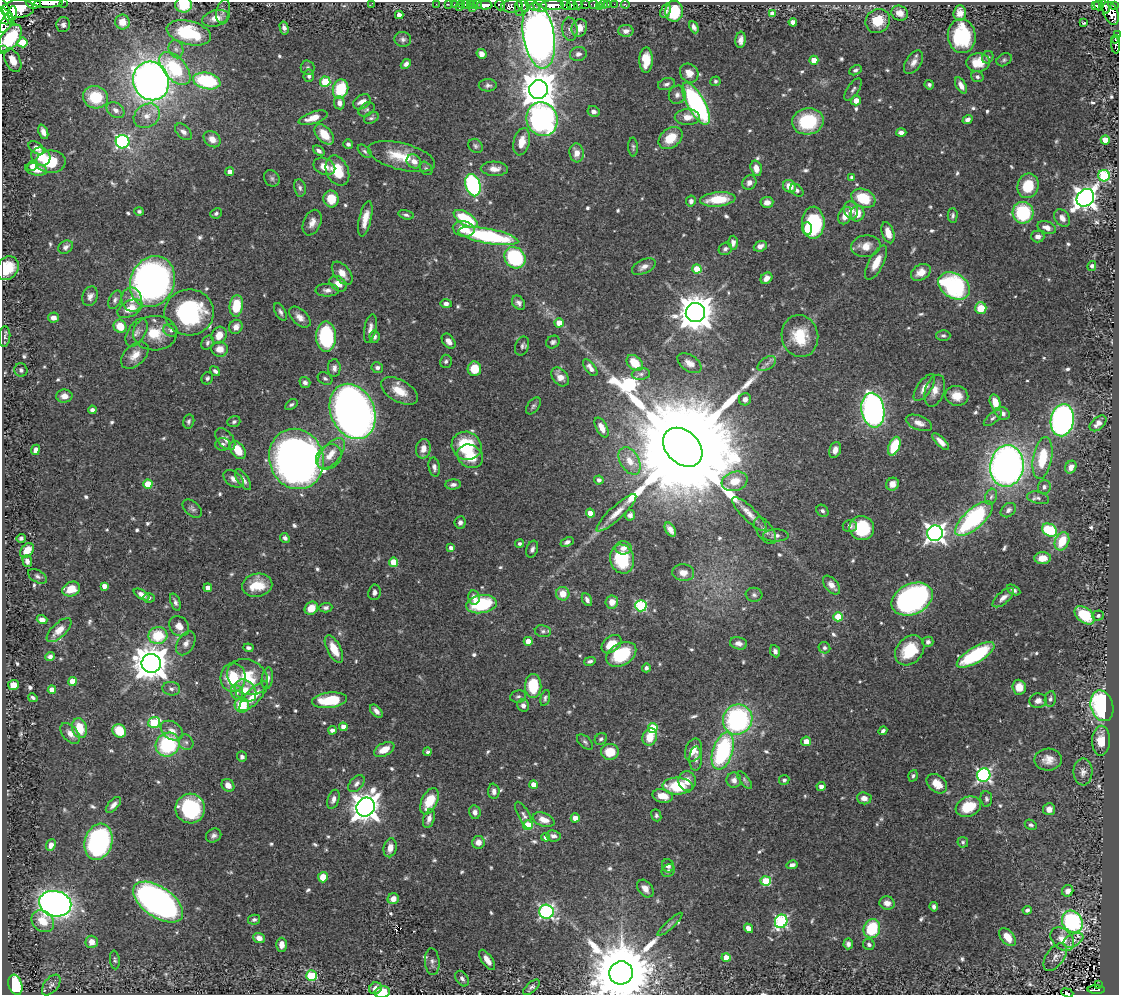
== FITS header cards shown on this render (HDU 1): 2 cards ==
NAXIS1  =                 1117
NAXIS2  =                  993

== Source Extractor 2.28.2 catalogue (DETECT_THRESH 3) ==
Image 1117 x 993 px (HDU 1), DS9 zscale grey, 1 PNG px = 1 image px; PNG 1121 x 997 px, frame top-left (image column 1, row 993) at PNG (2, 2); each listed source drawn as its Kron ellipse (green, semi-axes under 4 px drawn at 4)
Background 0.513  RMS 0.014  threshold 0.0418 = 3 sigma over >= 5 px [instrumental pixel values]
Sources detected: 704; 2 with non-positive FLUX_AUTO (blend fragments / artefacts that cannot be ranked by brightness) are neither listed nor drawn; of the other 702, the 500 brightest by FLUX_AUTO listed and drawn (202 fainter detections omitted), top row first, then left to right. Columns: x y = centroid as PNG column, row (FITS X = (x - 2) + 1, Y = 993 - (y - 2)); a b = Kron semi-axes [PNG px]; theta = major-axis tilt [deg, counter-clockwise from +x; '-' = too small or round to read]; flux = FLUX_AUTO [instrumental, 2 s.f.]
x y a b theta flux
63 2 2 2 - 27
48 3 14 3 2 790
372 3 3 2 - 4.2
34 4 7 5 -5 280
436 4 2 2 - 7.5
448 4 2 2 - 7.4
454 4 3 2 - 8.8
461 4 3 2 - 8.6
465 4 3 2 - 14
470 4 3 2 - 17
477 4 3 2 - 14
585 4 4 3 - 67
594 4 5 3 - 83
604 4 4 4 - 29
608 4 3 2 - 4.5
614 4 2 2 - 5.5
625 4 4 2 - 3.2
184 5 8 8 - 31
473 5 4 3 - 16
485 5 8 4 -2 620
500 5 5 5 - 150
532 5 8 4 -32 270
552 5 12 5 2 1000
566 5 5 3 - 340
572 5 5 4 - 150
578 5 5 3 - 140
1096 5 4 3 - 30
1098 5 5 2 - 2.7
512 6 11 6 2 320
523 6 7 5 -56 210
540 6 7 6 - 450
599 6 3 2 - 8.9
1114 6 4 3 - 85
460 7 3 2 - 17
1105 7 7 3 -73 120
472 8 3 2 - 33
519 8 7 2 -88 97
5 9 18 3 -62 760
18 9 16 9 3 2000
223 11 12 6 77 3.5
665 11 7 5 69 5.1
674 11 10 9 - 40
12 13 7 4 83 620
900 13 8 7 - 7.8
960 13 7 6 - 9
1111 13 12 7 -67 460
772 14 4 4 - 9
399 15 4 4 - 7.9
3 16 10 7 -33 680
216 18 14 8 14 10
878 21 13 11 40 20
122 22 7 7 - 13
793 22 4 4 - 7.6
1084 22 3 3 - 6.2
6 23 11 5 60 320
63 25 7 7 - 3.4
694 27 6 4 -65 3.8
284 28 6 4 -77 4
579 28 9 7 66 10
570 29 12 7 -84 5.4
626 31 8 6 0 4.6
189 33 23 12 -14 66
1117 35 3 3 - 54
539 36 33 15 -81 1300
962 36 17 14 -84 77
10 38 16 8 53 58
403 39 8 7 - 3.3
1115 39 4 2 - 14
741 40 8 5 84 5.3
22 42 5 5 - 34
1116 45 8 4 -87 140
176 49 9 7 -73 3.9
2 50 2 2 - 5.2
481 54 5 4 - 6.1
578 54 8 7 - 4.2
988 57 6 5 - 2.2
13 60 13 7 -65 12
646 60 12 7 90 19
814 60 4 4 - 14
1004 60 8 6 29 2.1
914 62 13 7 57 6.1
978 62 12 9 5 17
406 64 6 4 42 3.6
175 68 20 11 -49 63
308 68 7 7 - 2.3
855 70 6 4 29 2.4
689 73 10 8 -48 11
309 76 6 5 - 3
977 77 6 5 - 2.6
151 81 19 17 -65 830
207 81 14 8 -12 82
715 81 5 5 - 2.2
325 82 5 5 - 47
666 84 9 6 16 2.8
488 85 9 6 1 3.1
929 85 5 4 - 2.1
961 85 9 5 -60 6.2
340 89 10 7 75 41
853 89 13 5 55 3
538 90 9 9 - 2200
677 95 9 8 - 4.3
96 97 12 11 - 39
856 100 5 4 - 7.3
362 102 9 6 34 8.3
339 103 6 5 - 5.9
696 103 23 8 -61 200
366 109 9 6 32 2.4
116 110 10 7 -35 5.2
594 111 6 5 - 4.4
147 116 14 11 36 12
687 117 12 8 1 9.6
313 118 15 6 18 13
371 118 8 5 30 2.1
542 119 17 15 -69 310
968 120 5 4 - 3.7
808 121 16 13 12 60
43 132 7 4 -69 5.9
183 132 10 6 -43 4.5
901 132 5 4 - 4.7
324 134 12 7 -49 19
671 138 13 9 38 23
212 139 9 7 -38 8.2
1105 140 4 4 - 15
122 142 7 6 - 190
522 142 14 8 76 13
348 144 5 4 - 2.7
475 146 8 6 -41 2.5
633 147 9 4 -88 2.1
36 148 9 5 -34 6.9
319 151 6 4 -37 3.2
365 151 8 5 -44 2.5
577 153 9 7 -82 9.5
401 156 34 13 -14 32
41 157 10 9 - 21
414 161 8 6 -40 6.6
51 162 15 11 1 30
33 166 6 4 48 5.8
324 166 11 8 -24 11
426 168 7 5 -48 2.2
756 168 8 5 -75 7.8
36 169 11 6 -12 16
494 169 14 7 -2 7.8
337 171 16 11 -65 29
230 172 4 4 - 5.5
1104 176 6 5 - 110
272 178 9 7 -56 2.7
852 178 4 4 - 4.8
749 182 8 7 - 5
473 185 11 7 -74 170
789 186 7 6 - 12
1028 186 12 10 76 33
300 188 8 6 -80 3.2
797 190 7 5 -40 2.3
863 198 12 9 -22 35
1085 198 9 8 - 750
331 199 8 7 - 20
718 199 18 7 5 31
691 201 5 5 - 3.2
767 202 6 5 - 6.7
851 210 9 7 -72 7.4
139 211 5 4 - 2.1
216 213 6 4 25 2.7
1023 213 11 10 - 71
857 214 8 7 - 12
406 215 8 4 -14 2.4
953 215 7 5 88 2.4
845 216 9 6 65 11
1062 218 10 7 -52 6.7
365 219 18 6 77 12
466 219 13 6 -32 56
312 223 13 8 66 7.3
813 223 16 11 -90 72
1047 227 10 5 -21 6.9
464 229 11 7 -14 16
807 229 6 5 - 12
888 233 11 6 -72 10
488 236 30 7 -10 110
1038 236 7 6 - 4.6
733 243 7 5 88 4.2
760 246 7 5 23 4.9
866 246 15 10 7 12
66 247 8 6 33 3.8
725 249 7 6 - 2.8
515 258 11 10 - 100
876 263 19 7 62 14
1092 266 5 4 - 2.7
644 267 13 7 25 5.8
8 268 12 10 56 23
697 269 4 4 - 23
921 272 10 7 32 10
342 273 13 7 -52 9.3
766 278 6 5 - 6.6
152 281 26 22 68 460
338 284 9 6 -35 8.9
954 286 17 12 -32 130
327 290 12 6 -1 4.8
90 296 10 7 70 4.8
132 299 12 10 -77 8.3
115 300 10 6 66 3.1
519 303 8 6 -51 3.6
446 304 6 4 -1 3.5
236 306 11 6 83 33
981 308 6 5 - 23
130 309 13 7 28 15
189 312 24 23 - 130
280 312 10 5 -61 2.9
695 313 10 9 - 2300
300 317 13 7 -44 7.5
53 318 5 5 - 6
559 323 4 4 - 15
120 326 7 6 - 17
236 327 7 6 - 7.2
370 328 14 6 79 6
171 330 7 6 - 2.7
136 332 15 8 59 5.9
155 333 22 17 3 25
219 335 9 7 63 13
943 335 7 5 -1 2.5
326 336 15 10 -90 87
800 336 21 18 -78 34
5 337 10 5 86 2.5
374 337 6 5 - 3
449 341 8 5 -53 5.2
553 342 7 6 - 2.4
208 343 7 5 55 2.6
522 346 10 6 67 3
220 349 8 7 - 10
135 355 16 10 43 11
446 361 7 6 - 2.6
635 363 9 6 -43 24
689 363 13 8 -34 8.5
767 364 10 6 33 3.9
334 368 9 6 89 4.3
377 368 6 5 - 2.9
590 368 10 5 -52 4.9
474 369 7 6 - 23
21 370 7 6 - 3.5
215 371 5 4 - 2.7
641 374 9 6 7 3.1
560 377 10 7 -51 7.3
207 378 6 5 - 2.4
325 378 8 5 -25 2.4
305 382 5 5 - 3.5
924 388 15 7 55 7.5
399 391 20 11 -29 19
935 391 16 9 73 9.6
64 396 8 6 1 6.8
957 396 11 10 - 13
745 399 6 6 - 5
995 402 8 5 -75 17
291 405 7 4 32 2.1
533 406 10 5 53 2.6
92 410 4 4 - 2.9
873 410 17 11 -81 310
352 411 28 21 -66 740
1003 413 7 6 - 4.6
993 418 11 5 41 2.9
1062 420 16 11 81 360
189 421 7 5 75 2.6
234 422 6 5 - 2.3
919 423 14 7 -21 6.4
1098 423 10 6 41 6.1
602 427 11 5 -62 8.2
225 439 13 7 -51 5.6
941 442 11 4 -46 6.6
223 444 7 6 - 2.8
466 446 15 14 - 51
894 446 10 5 68 39
683 447 22 16 -44 63000
423 449 10 7 80 9.1
35 450 5 4 - 4.6
238 450 10 6 -56 20
835 450 8 5 70 6.1
331 453 18 9 51 13
470 456 13 11 -30 23
329 457 14 11 43 11
1042 458 21 9 80 34
296 459 30 27 -70 870
630 461 15 9 -59 12
1007 466 21 16 82 590
434 467 9 5 -79 3.6
1071 467 6 5 - 6.7
233 479 11 7 -36 5.3
243 480 12 5 -56 4.8
599 480 4 4 - 3.3
735 481 13 9 17 16
148 484 4 4 - 28
892 484 6 6 - 7.8
453 485 8 5 2 3.4
1044 487 7 6 - 2.9
991 497 8 5 71 2.6
1038 498 11 6 -13 3.3
192 509 11 7 -41 3.3
1008 510 8 6 38 3.5
822 511 6 5 - 2.6
590 513 4 4 - 9.8
616 513 26 7 43 12
749 514 23 7 -44 9.6
630 515 5 5 - 3.5
974 519 23 9 42 150
460 522 6 5 - 3.4
850 526 7 6 - 3.9
862 528 12 12 - 45
670 530 8 4 -56 5.8
1049 530 8 6 -29 56
765 531 15 8 -56 4.9
935 533 8 7 - 520
776 535 13 6 1 4.2
21 538 4 4 - 2.2
285 538 5 4 - 2.8
1062 541 9 7 66 22
567 542 7 4 24 3.3
520 543 4 4 - 2.2
451 548 4 4 - 4.7
623 548 8 6 1 5.7
532 549 9 5 70 3.2
27 550 8 6 53 13
1043 558 8 6 3 10
622 559 15 12 -75 50
27 561 6 4 -70 3.8
394 562 4 4 - 30
683 573 11 8 -6 8.9
38 576 10 6 -32 2.9
257 585 15 11 9 26
831 585 11 6 -50 7.2
104 586 4 4 - 7.3
208 588 4 4 - 8.2
71 589 9 7 22 16
1014 590 7 4 -29 2.9
374 592 8 6 80 3.7
142 594 9 4 -31 5.9
563 594 7 6 - 13
754 595 8 7 - 3.1
149 598 6 4 0 2.1
474 598 7 5 -81 5.1
1003 598 13 6 41 6.1
912 599 21 15 26 330
587 600 7 4 -62 3.8
175 602 9 4 -69 3.4
612 602 6 6 - 10
481 604 15 9 9 68
641 606 5 5 - 110
311 608 7 6 - 15
326 608 6 5 - 3
1084 615 11 7 -39 34
1098 615 6 5 - 2.2
838 617 5 4 - 35
42 619 5 4 - 5.8
179 626 11 9 -47 9.1
59 630 16 7 44 11
543 631 8 6 -9 2.8
158 636 9 8 - 35
528 641 4 4 - 12
928 642 5 5 - 3.4
186 643 13 8 60 5.9
738 643 9 6 -13 5
611 644 11 7 38 20
248 648 5 3 - 2.7
824 648 6 5 - 2.5
334 649 15 7 -62 16
910 650 16 13 47 38
775 651 6 5 - 3.3
621 654 16 11 30 52
976 655 21 8 31 82
50 657 5 4 - 3.2
590 661 6 3 14 2.6
151 663 9 9 - 2200
646 668 4 4 - 2.7
233 677 14 12 87 38
247 677 21 17 -28 32
267 678 11 5 82 4.8
72 681 4 4 - 14
13 685 5 5 - 12
533 686 12 8 88 39
1019 687 7 6 - 11
171 689 9 6 -8 4
52 690 4 4 - 12
245 691 12 9 -51 14
237 692 7 6 - 3.2
254 696 19 7 47 19
518 696 8 6 10 2.5
33 698 5 4 - 3.5
545 698 8 4 76 2.3
1050 699 8 5 80 2.5
330 700 17 7 7 42
1038 701 8 7 - 5.5
242 705 7 7 - 34
523 705 6 6 - 4.7
1102 706 16 11 -75 140
376 711 8 4 -48 4.4
738 719 15 14 - 160
154 722 6 5 - 53
343 727 4 4 - 8.1
80 728 10 7 -74 26
653 728 5 5 - 50
332 730 4 4 - 4.2
119 731 7 6 - 27
172 731 12 8 -34 8.3
883 731 4 3 - 3
70 734 12 7 -48 7.5
650 737 9 7 72 18
601 739 6 5 - 2.1
806 741 5 5 - 8.5
1101 741 15 9 89 15
186 742 8 7 - 3.2
585 742 10 5 -41 2.5
168 745 12 11 - 85
384 750 11 6 26 14
693 750 12 8 70 10
723 751 19 10 73 130
428 752 4 4 - 2.1
610 752 9 8 - 23
242 757 5 4 - 3.3
696 759 12 6 87 4.4
1048 760 14 11 2 10
1083 772 13 9 89 6.2
984 775 7 6 - 230
913 776 6 4 72 2.2
734 780 7 7 - 4.9
745 780 10 4 -52 2.2
784 780 5 4 - 2.3
687 781 10 8 -82 9.6
356 784 10 6 48 3.9
937 784 11 8 -40 13
228 785 7 6 - 8
534 785 4 4 - 13
677 786 15 8 -2 47
821 787 4 4 - 5.5
494 791 8 5 -86 4.3
663 796 10 6 -12 13
864 798 7 6 - 5.8
333 799 10 5 71 4.7
986 799 8 5 -84 2.4
429 801 14 7 64 28
113 805 10 5 47 4.8
366 807 10 9 - 1300
968 807 13 9 21 30
190 809 15 15 - 94
1049 809 6 6 - 6.5
475 812 7 6 - 4.7
524 815 15 5 -62 4.2
656 815 6 5 - 2.1
575 818 4 4 - 7.9
429 819 10 5 74 5.7
544 820 11 6 -20 10
528 825 5 4 - 38
1031 825 6 4 -29 2.3
214 835 8 6 32 3.4
553 836 7 5 -6 3.9
546 837 4 4 - 4.6
98 842 18 13 74 180
478 842 6 6 - 7.3
963 842 5 5 - 2.2
51 845 6 4 67 6.6
390 848 9 6 78 9
792 865 6 4 13 3.9
668 866 7 6 - 4.7
668 871 7 6 - 2.4
323 877 5 5 - 15
766 881 5 5 - 61
645 889 10 7 -50 7.6
1068 891 6 5 - 6.2
393 899 6 5 - 7.9
158 902 28 15 -35 450
887 903 7 6 - 7.3
55 904 16 12 -11 650
934 907 5 4 - 2.9
1027 910 4 4 - 2.7
546 912 7 7 - 200
254 920 6 5 - 2.5
43 921 12 10 -42 16
781 921 7 6 - 150
1072 922 11 9 -53 200
670 924 16 4 42 3.1
749 928 5 4 - 8.2
872 929 10 8 67 50
1007 937 10 6 -50 13
259 938 6 5 - 6.8
1062 939 13 9 -44 12
1073 940 10 6 26 4.5
92 942 6 6 - 9.2
848 944 5 4 - 3.1
869 944 6 5 - 2.7
281 945 7 5 89 7.8
726 957 4 4 - 15
1055 957 16 8 53 6.4
115 960 9 5 -82 2.1
487 960 12 5 -56 8.2
432 962 13 7 -85 3.8
621 973 12 11 - 12000
311 976 5 5 - 75
462 979 8 6 -55 3.6
15 985 10 6 -73 73
51 985 12 7 51 3.4
1099 985 3 2 - 6.9
531 987 10 5 41 2.9
375 988 7 5 26 7.2
1096 990 8 4 -1 83
382 992 8 6 9 20
1067 993 6 3 -21 37
At the frame edge (FLAGS 8, measured only in part): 14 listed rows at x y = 63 2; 48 3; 372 3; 34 4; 184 5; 3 16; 1117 35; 10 38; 1116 45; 2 50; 8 268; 621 973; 382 992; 1067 993
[202 fainter detections neither listed nor drawn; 2 non-positive-flux detections neither listed nor drawn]